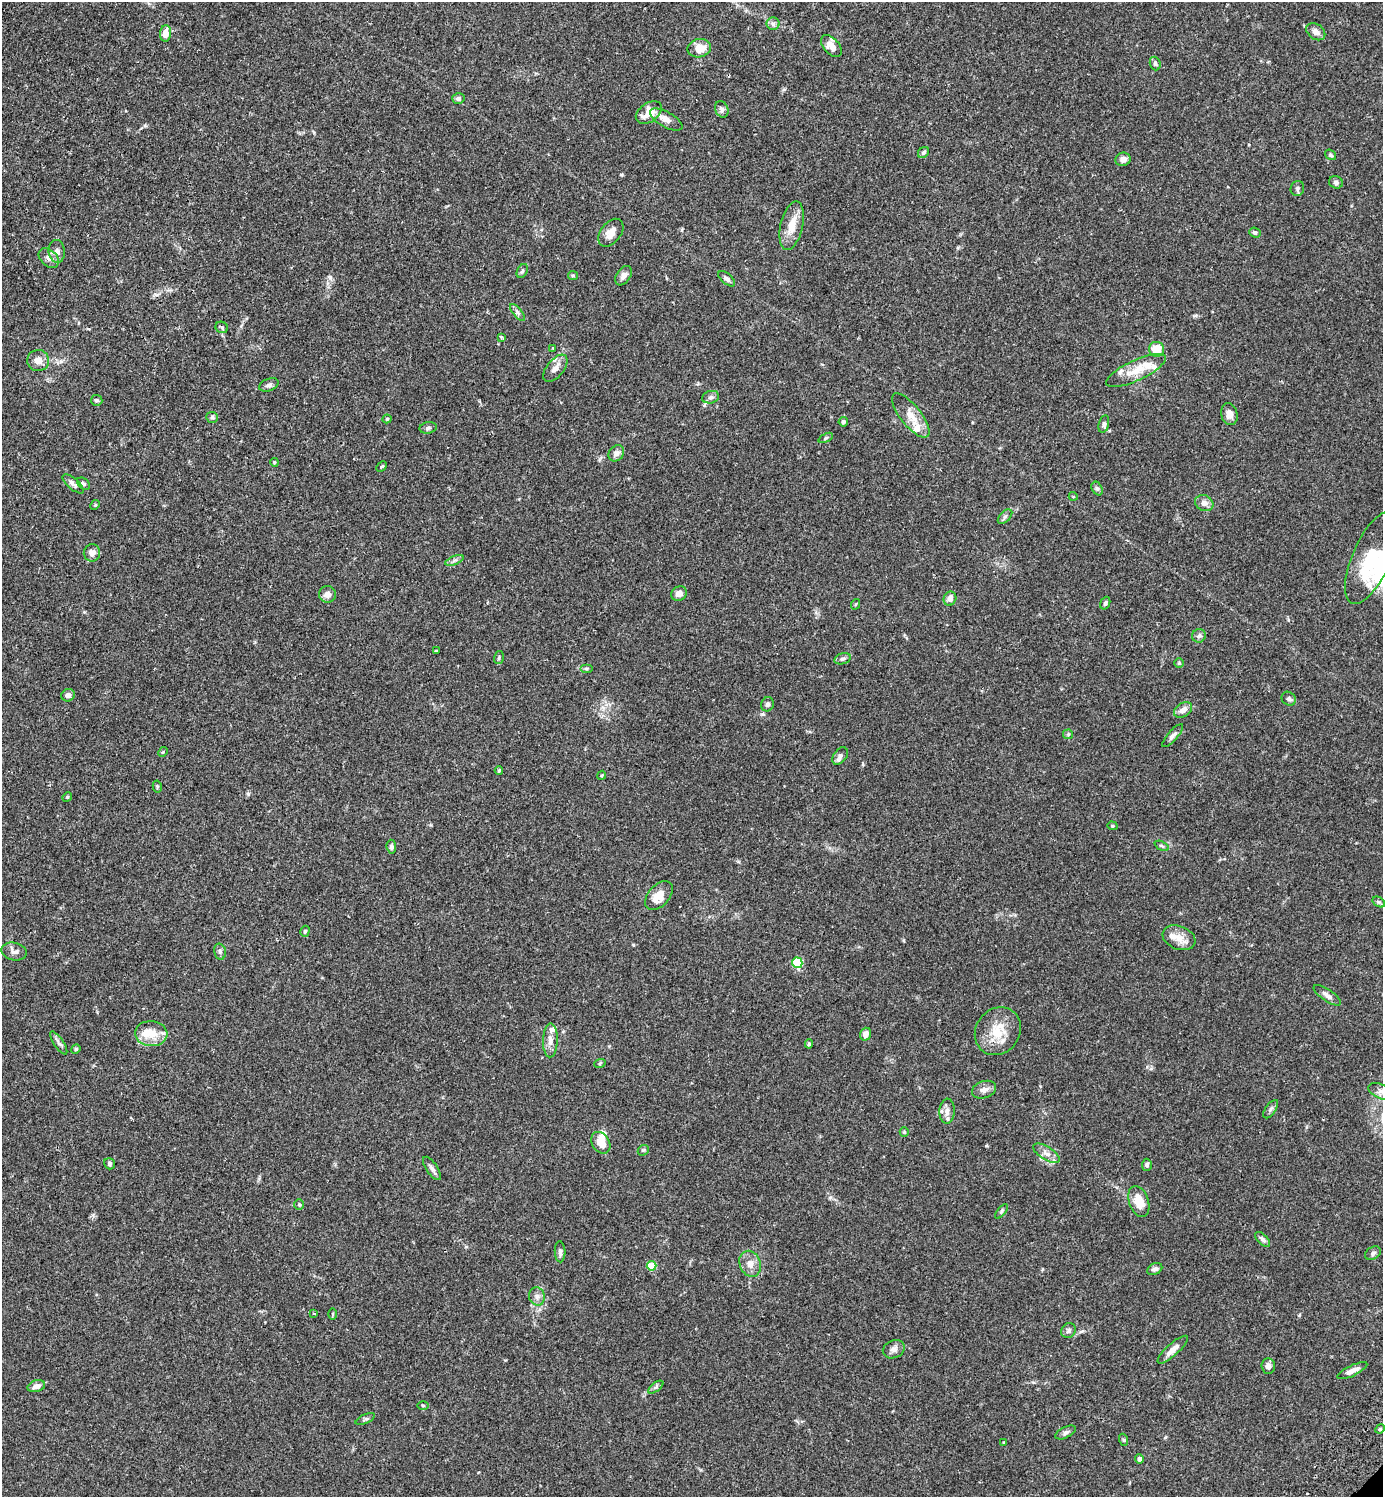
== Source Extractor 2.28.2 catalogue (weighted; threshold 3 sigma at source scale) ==
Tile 11 of 4 x 4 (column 3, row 3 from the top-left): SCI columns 3106-4486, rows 1539-3033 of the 6070 x 6069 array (HDU 1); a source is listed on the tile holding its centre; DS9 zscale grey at full resolution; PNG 1385 x 1499 px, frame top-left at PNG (2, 2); each listed source drawn as its Kron ellipse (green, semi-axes under 4 px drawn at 4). Shown black and unused: <1% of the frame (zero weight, under 2 of 3 exposures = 3% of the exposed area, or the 3 px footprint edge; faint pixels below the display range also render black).
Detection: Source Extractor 2.28.2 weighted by HDU 2 'WHT'; one run over the whole footprint, this tile lists its part. Background 0.091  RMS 0.0057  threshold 0.0255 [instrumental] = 3 sigma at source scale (4.5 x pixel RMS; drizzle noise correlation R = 1.50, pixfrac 1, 0.05/0.05 arcsec/px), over >= 5 px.
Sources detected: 143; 8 inside a brighter listed object's ellipse — not listed separately; the other 135 listed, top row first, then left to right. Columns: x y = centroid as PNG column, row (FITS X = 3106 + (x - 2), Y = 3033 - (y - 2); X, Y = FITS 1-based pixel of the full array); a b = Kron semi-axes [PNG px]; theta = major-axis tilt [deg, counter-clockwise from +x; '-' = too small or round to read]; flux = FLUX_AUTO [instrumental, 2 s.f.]
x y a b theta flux
773 24 6 6 - 1.5
1316 32 10 7 -36 2.6
165 33 8 5 86 5.3
831 46 13 7 -49 4.8
699 48 12 9 10 7.2
1155 63 7 5 -70 1.1
458 99 6 5 - 1.6
722 109 8 6 -66 1.6
649 112 14 9 36 8.6
666 119 18 7 -29 4.2
923 152 6 5 - 1.3
1331 155 6 4 -35 0.97
1123 159 7 6 - 2.8
1336 182 7 6 - 1.5
1297 188 7 6 - 1.4
792 226 24 11 77 8.8
1255 232 6 4 -23 1.2
611 233 16 10 52 5
57 251 11 8 -84 2.9
49 258 11 8 -42 2.8
522 271 7 5 61 1
573 276 5 4 - 0.69
624 276 11 7 55 2.7
727 279 10 5 -41 1.6
517 312 10 4 -51 1.4
222 327 6 5 - 0.99
501 337 3 2 - 0.9
553 348 3 2 - 0.58
1157 349 7 7 - 9.3
38 360 11 10 - 4.3
555 368 16 8 51 3.7
1136 370 32 10 25 11
269 385 10 6 20 1.7
711 397 8 6 15 1.6
97 400 5 5 - 1.1
1229 414 11 8 -76 3.4
911 415 27 10 -51 7.3
212 417 6 5 - 0.88
387 419 4 4 - 0.75
843 422 5 4 - 1.1
1104 424 9 5 77 1.1
428 428 8 5 9 1.2
826 438 8 4 26 0.83
616 453 9 7 47 2.7
274 462 4 3 - 0.47
381 467 6 4 44 0.67
73 484 13 5 -41 2
83 484 7 5 -40 1.1
1097 488 7 5 -62 1.1
1073 496 4 3 - 0.43
1204 503 9 7 -27 3
95 505 5 4 - 0.54
1005 517 9 5 45 1.3
92 553 8 8 - 3.2
1371 558 49 19 67 27
454 560 10 3 21 1.2
327 594 8 8 - 3.1
679 594 8 7 - 3.6
950 599 7 6 - 3.5
1105 603 6 5 - 1.1
856 604 5 3 - 0.52
1199 636 7 6 - 1.5
436 651 3 3 - 0.62
499 658 6 4 72 0.86
843 659 9 5 15 1.5
1179 663 5 5 - 0.72
586 668 6 4 0 0.79
68 695 7 6 - 2.2
1289 699 7 6 - 1.3
767 704 7 6 - 1.5
1183 710 10 7 33 3.2
1068 734 5 5 - 0.7
1173 736 14 5 48 2
163 752 5 4 - 0.57
840 756 10 6 52 1.9
499 771 4 3 - 0.6
602 775 4 3 - 0.59
157 786 6 4 -79 0.71
67 797 5 4 - 0.59
1112 826 5 4 - 0.66
1162 846 8 4 -27 0.87
391 847 7 5 -83 1.3
659 896 17 10 47 7.1
1379 902 7 4 -33 1.1
305 931 5 4 - 1
1179 938 17 11 -21 5.7
14 952 13 9 -12 2.7
220 952 8 6 -77 1.4
797 963 5 5 - 33
1327 995 16 6 -34 2.9
998 1031 25 22 53 14
151 1034 16 12 -5 8.3
866 1034 6 5 - 4
550 1040 17 7 89 3.9
59 1043 13 4 -56 1.8
809 1044 5 4 - 0.76
76 1049 5 4 - 0.65
600 1063 6 3 19 0.59
984 1090 12 8 18 2.8
1381 1092 14 7 -23 3.5
1271 1109 11 5 55 1.3
947 1111 12 7 87 3.1
904 1132 5 4 - 0.64
601 1143 11 8 -59 7.9
643 1150 6 5 - 0.72
1046 1153 15 6 -31 3.1
110 1164 6 5 - 1.1
1147 1165 6 5 - 1.1
432 1168 13 5 -56 2.1
1139 1201 16 9 -70 8.4
299 1204 5 5 - 0.79
1002 1211 9 4 52 0.92
1263 1239 9 5 -45 1.4
560 1252 10 5 -87 1.8
1373 1253 8 6 30 1.4
750 1264 13 10 -68 4.3
651 1266 5 4 - 16
1155 1269 8 5 26 1.9
537 1296 9 8 - 2.3
314 1313 4 3 - 0.53
332 1314 5 3 - 0.51
1068 1330 8 7 - 1.6
894 1349 11 9 23 2.5
1173 1350 19 6 42 4.2
1268 1366 8 7 - 2.2
1352 1371 16 5 26 3.1
36 1386 9 5 16 3.4
656 1387 9 4 36 1.1
423 1405 6 4 -1 0.65
365 1419 10 4 25 1.2
1380 1429 5 4 - 0.72
1065 1432 11 5 28 1.6
1124 1440 6 4 -71 0.74
1004 1442 4 3 - 0.44
1139 1459 4 4 - 1.8
Isophote crosses this tile's border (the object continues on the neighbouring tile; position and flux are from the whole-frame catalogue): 1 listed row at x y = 1381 1092
Unlisted compact peaks at least as high as the median listed source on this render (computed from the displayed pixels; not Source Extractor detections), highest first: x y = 330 277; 248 794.